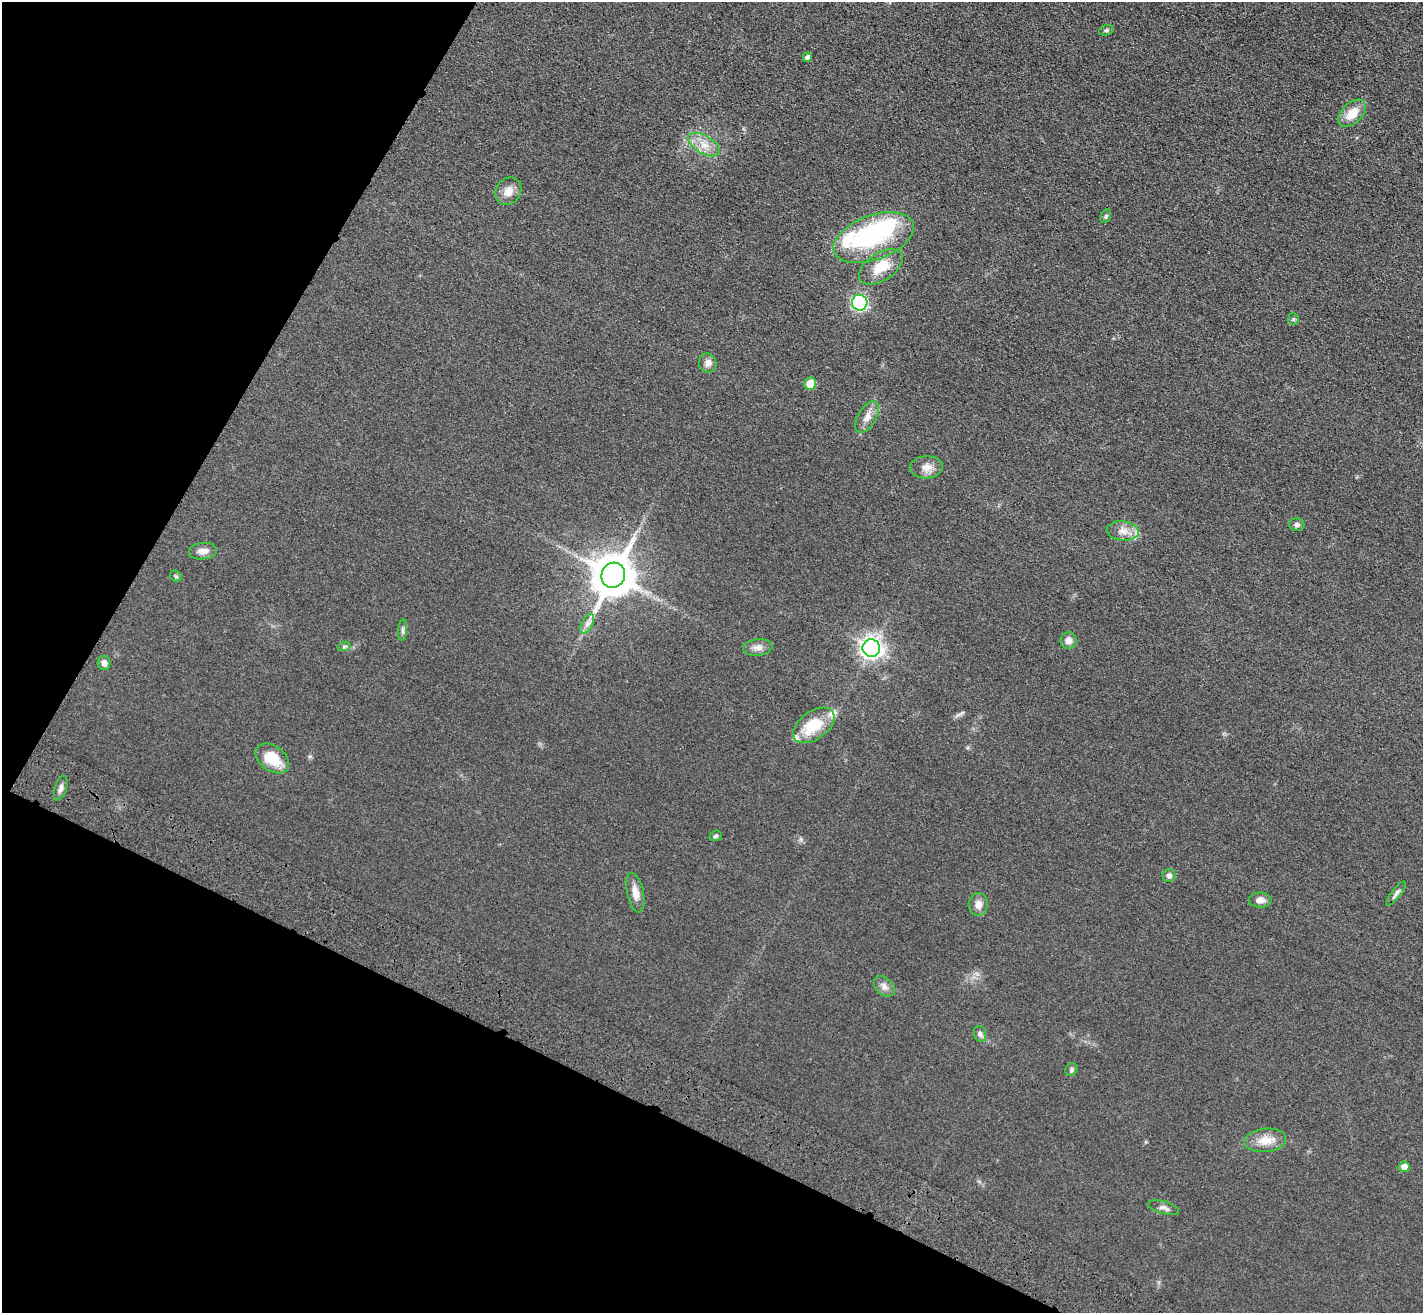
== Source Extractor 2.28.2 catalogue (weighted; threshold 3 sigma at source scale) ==
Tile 9 of 4 x 4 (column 1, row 3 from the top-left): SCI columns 67-1487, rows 1568-2878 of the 5814 x 5891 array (HDU 1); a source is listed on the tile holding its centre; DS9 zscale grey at full resolution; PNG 1425 x 1315 px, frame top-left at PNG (2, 2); each listed source drawn as its Kron ellipse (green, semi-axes under 4 px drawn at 4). Shown black and unused: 25% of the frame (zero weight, under 3 of 4 exposures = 6% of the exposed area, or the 3 px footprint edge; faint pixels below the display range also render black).
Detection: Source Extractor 2.28.2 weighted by HDU 2 'WHT'; one run over the whole footprint, this tile lists its part. Background 0.067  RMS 0.0077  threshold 0.0347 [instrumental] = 3 sigma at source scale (4.5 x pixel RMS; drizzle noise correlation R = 1.50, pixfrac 1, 0.05/0.05 arcsec/px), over >= 5 px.
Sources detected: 48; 3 inside a brighter object's white glare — neither listed nor drawn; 4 inside a brighter listed object's ellipse — not listed separately; the other 41 listed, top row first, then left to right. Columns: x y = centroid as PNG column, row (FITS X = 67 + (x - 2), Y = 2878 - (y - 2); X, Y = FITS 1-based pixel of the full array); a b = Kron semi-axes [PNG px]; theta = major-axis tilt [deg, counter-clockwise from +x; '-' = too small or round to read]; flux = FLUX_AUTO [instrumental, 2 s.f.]
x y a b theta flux
1106 30 7 5 15 1.5
807 57 5 4 - 2.7
1352 113 16 10 44 13
704 145 17 9 -30 9.4
508 191 14 12 56 7.5
1106 216 7 5 61 1.3
874 238 42 22 20 57
881 267 24 14 33 19
860 303 8 7 - 130
1293 319 6 5 - 1.2
708 363 9 8 - 4.1
810 384 6 6 - 13
867 417 17 9 61 6.8
926 467 16 11 3 6.7
1297 525 7 6 - 2.1
1123 531 16 9 -5 7.2
203 551 14 8 6 5.8
613 575 13 11 65 2500
176 576 6 5 - 1.2
587 624 10 5 64 3.4
403 630 11 4 86 1.9
1069 641 8 8 - 4.5
344 647 6 4 20 1.2
758 647 15 8 5 4.8
871 648 9 8 - 430
104 663 7 6 - 4.1
814 725 23 14 36 28
272 758 18 12 -35 20
61 788 13 6 72 3.1
716 836 6 5 - 1.4
1169 875 6 6 - 3
635 893 20 8 -78 7.1
1396 894 15 4 53 2.6
1260 900 11 7 -3 4.3
978 904 11 9 85 5.6
884 986 12 8 -43 3.9
980 1034 8 6 -72 2.4
1071 1070 6 6 - 1.6
1265 1140 21 11 7 11
1404 1167 5 5 - 6.9
1164 1207 15 6 -16 3.1